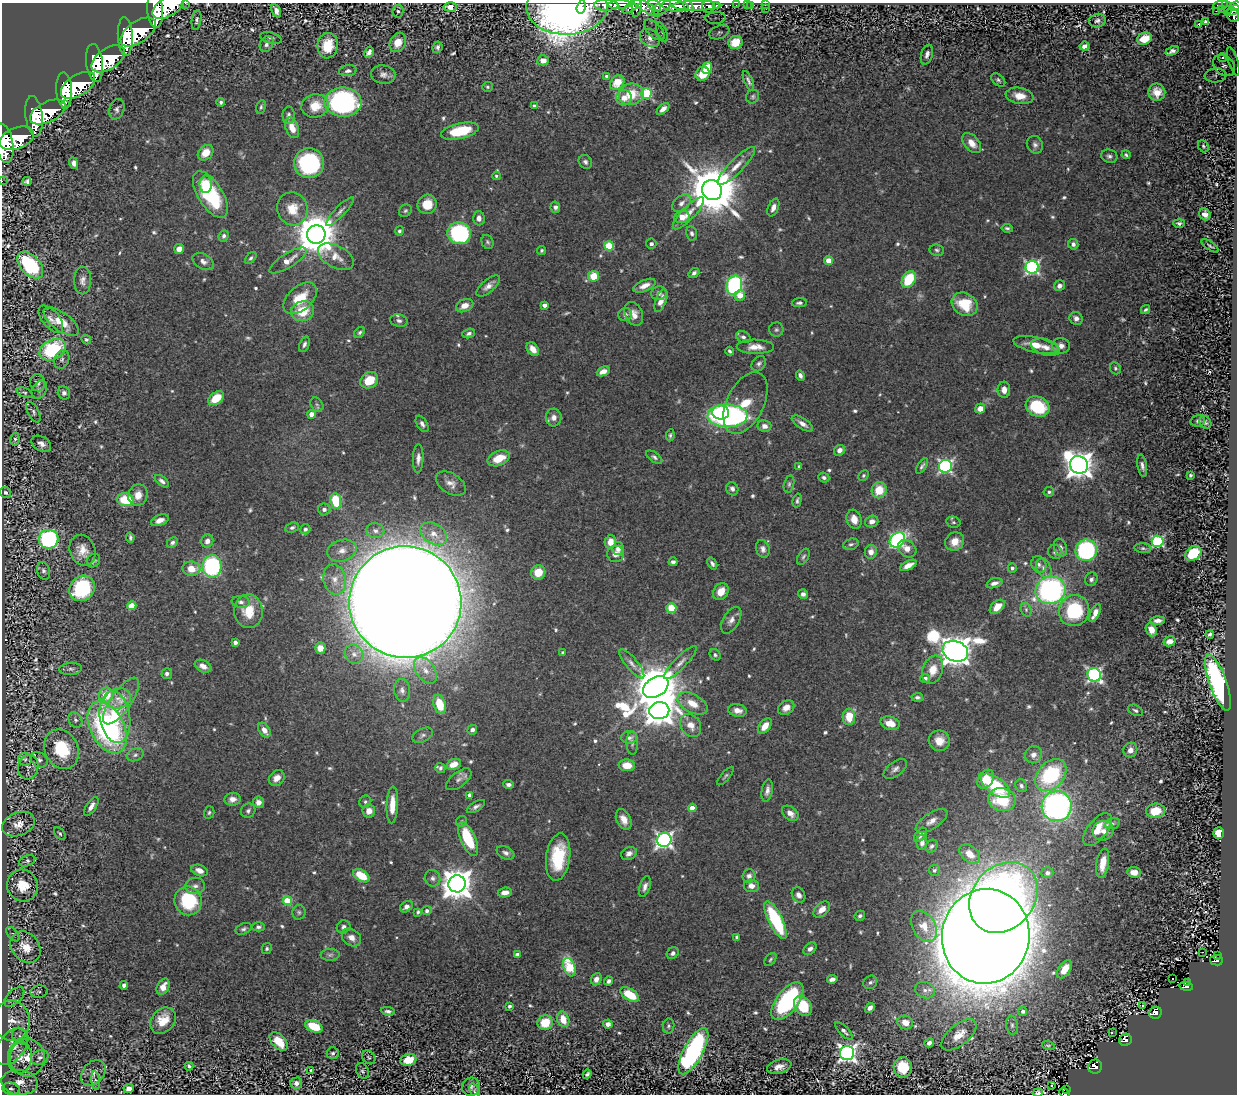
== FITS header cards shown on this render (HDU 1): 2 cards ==
NAXIS1  =                 1235
NAXIS2  =                 1092

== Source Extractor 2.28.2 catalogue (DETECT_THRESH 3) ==
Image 1235 x 1092 px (HDU 1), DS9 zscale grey, 1 PNG px = 1 image px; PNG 1239 x 1096 px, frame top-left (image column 1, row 1092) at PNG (2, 3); each listed source drawn as its Kron ellipse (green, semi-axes under 4 px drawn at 4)
Background 2.22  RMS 0.027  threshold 0.0818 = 3 sigma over >= 5 px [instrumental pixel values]
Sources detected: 698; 1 with non-positive FLUX_AUTO (blend fragments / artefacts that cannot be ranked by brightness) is neither listed nor drawn; of the other 697, the 500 brightest by FLUX_AUTO listed and drawn (197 fainter detections omitted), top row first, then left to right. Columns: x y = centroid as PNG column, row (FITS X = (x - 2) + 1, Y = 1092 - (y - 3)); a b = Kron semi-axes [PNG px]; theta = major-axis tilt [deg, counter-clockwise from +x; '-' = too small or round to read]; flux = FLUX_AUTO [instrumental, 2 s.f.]
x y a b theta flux
185 3 2 2 - 100
606 5 12 5 -1 3800
620 5 11 4 2 4200
736 5 3 2 - 28
747 5 3 2 - 25
750 5 4 3 - 18
765 5 2 2 - 23
1221 5 7 3 7 210
645 6 17 5 -34 2000
654 6 7 5 -34 840
675 6 13 5 -5 7300
688 6 6 4 -47 2300
696 6 25 5 0 3800
708 6 6 6 - 1000
716 6 3 3 - 530
1227 6 7 3 -65 530
1235 6 6 3 24 730
168 7 17 9 33 13000
450 7 6 4 -2 18
567 7 40 28 0 2100
581 7 7 4 74 360
631 7 10 4 33 1300
637 7 10 4 80 1600
662 7 10 6 38 2400
766 9 2 2 - 16
1222 9 2 2 - 14
155 10 17 8 -85 13000
276 11 7 4 -65 9
398 11 6 5 - 3.9
1216 11 2 2 - 8.8
1232 11 8 3 28 790
1233 15 7 6 - 1200
715 18 10 6 3 7.5
196 20 10 4 82 4.5
1097 21 8 6 16 6.7
1205 22 3 2 - 480
1199 24 3 3 - 58
654 30 13 6 -45 9.5
138 32 20 10 35 16000
662 32 11 4 -69 4.2
719 32 10 6 21 4.8
125 36 19 7 -87 12000
271 38 11 5 -16 5.4
650 38 11 8 -33 12
1144 39 7 6 - 37
398 42 10 7 61 26
736 42 7 6 - 39
267 44 8 6 64 8.1
328 46 13 10 81 42
1084 46 5 4 - 8
437 47 6 5 - 4.6
1172 51 7 3 27 7.1
369 52 6 4 61 7.6
927 54 10 5 73 7.7
1223 58 4 4 - 7
108 59 19 10 34 15000
543 60 6 5 - 16
1233 61 15 4 -73 7
95 63 19 8 -83 13000
1224 66 12 9 -41 14
707 68 6 5 - 31
348 71 9 5 8 6.2
702 74 7 6 - 22
383 75 12 9 -9 11
1216 75 11 7 4 7.3
607 76 3 3 - 3.8
998 80 8 5 -41 4.4
748 81 10 3 -67 4.8
617 83 8 6 45 11
78 85 19 10 32 13000
487 87 5 5 - 3.6
64 90 18 8 -87 11000
1157 92 9 8 - 21
646 93 5 5 - 130
631 94 12 10 16 28
1020 96 14 8 -9 27
753 97 7 6 - 3.9
624 98 8 7 - 15
221 102 4 4 - 4.6
343 102 18 14 1 330
65 104 2 2 - 7500
315 106 13 11 13 37
534 106 3 3 - 3.8
261 107 7 4 75 3.4
117 109 10 7 72 6.4
663 109 7 4 42 11
48 112 19 10 27 11000
289 115 9 6 89 6.4
34 116 20 8 -83 11000
292 128 11 6 -69 24
460 131 19 7 13 94
17 138 18 10 21 13000
4 143 20 9 -80 11000
972 143 12 7 -48 17
1035 145 9 7 -67 6.9
1203 146 6 5 - 3.2
206 153 9 6 44 29
1126 155 4 3 - 3.4
1109 156 8 6 -17 5.9
585 162 7 6 - 5.6
74 163 6 4 -71 8.6
309 163 15 15 - 200
736 166 25 7 46 23
496 176 4 4 - 3.3
2 181 2 2 - 16
27 181 4 4 - 4.6
206 184 8 6 90 20
712 190 10 9 - 12000
210 195 26 12 -58 160
681 203 11 7 40 9.9
427 204 10 9 - 33
555 207 5 5 - 6
773 208 9 5 67 11
292 209 17 15 -71 37
340 211 19 5 46 9.8
405 211 7 6 - 3.6
688 213 21 6 46 19
1205 214 6 5 - 10
682 217 8 6 11 21
479 218 7 6 - 9.2
1179 223 6 4 -1 4.5
1007 228 5 4 - 3.5
399 231 4 4 - 3.5
459 233 12 10 -16 230
692 233 7 5 -78 5.9
316 235 9 9 - 7100
224 236 6 5 - 4.7
487 242 7 6 - 3.8
651 244 5 5 - 4.1
1073 244 5 5 - 6
609 246 5 4 - 91
1210 246 10 3 -34 3.2
179 249 5 4 - 17
542 250 5 4 - 3.2
937 250 7 5 -9 4.2
336 257 19 11 -28 24
251 258 7 4 50 3.6
288 260 21 7 32 24
203 261 11 7 -30 9.3
829 261 4 4 - 27
30 265 16 9 -46 160
1032 267 6 6 - 390
694 273 6 4 39 5.8
594 276 5 5 - 42
909 279 9 6 59 70
83 280 14 8 90 11
734 285 10 7 70 330
488 286 14 6 40 12
645 286 12 5 23 14
1059 286 5 5 - 8.3
659 293 8 7 - 7.2
740 295 5 5 - 25
300 298 19 12 42 49
661 300 12 5 69 17
799 303 8 4 5 5.3
965 304 13 11 -31 61
544 305 4 4 - 7.6
465 306 9 6 24 18
1146 310 5 3 - 3.6
303 311 11 10 - 55
634 314 12 8 -66 15
625 315 7 6 - 7
1076 318 7 6 - 7.9
51 319 16 8 -50 13
399 321 8 6 -14 6.7
61 322 21 9 -36 39
776 330 7 7 - 4.5
360 332 6 4 46 4
469 333 6 4 20 5.2
743 337 7 5 -25 5.7
86 340 5 4 - 4.4
304 344 8 5 69 5.8
1036 345 23 7 -12 30
1061 346 9 7 -13 10
755 347 18 7 -1 19
1045 347 15 8 -16 15
533 349 8 5 -53 15
53 350 14 10 29 150
730 351 4 3 - 3.7
62 359 10 7 68 5.9
759 364 8 6 49 5.6
1115 368 6 5 - 3.5
603 371 7 4 24 14
800 375 5 4 - 6.7
369 380 9 7 33 45
38 383 8 7 - 6.2
39 390 9 7 61 6.1
1004 390 8 6 -87 12
25 393 8 4 -21 3.7
64 393 6 6 - 6.4
216 398 9 5 38 48
745 403 33 18 64 71
317 405 7 6 - 4
1038 406 12 9 -25 98
980 408 5 5 - 15
33 412 11 5 -63 4.7
721 412 8 7 - 92
312 414 4 4 - 20
728 416 20 11 -1 540
554 417 9 8 - 12
1198 421 7 5 15 4.6
1205 422 7 5 -56 4.7
422 424 9 5 -59 6.3
802 424 12 5 -33 12
764 426 7 6 - 10
670 435 6 4 82 3.6
15 439 6 4 80 4.1
41 444 10 7 -32 9.6
839 450 6 5 - 10
654 457 9 5 -35 4.9
418 458 14 5 87 10
499 458 12 7 22 36
1079 465 9 8 - 2400
922 466 9 4 56 4.6
945 466 6 6 - 400
1142 466 11 4 -80 7.9
799 467 4 3 - 3.4
863 475 6 5 - 3.3
1190 475 3 3 - 3.4
824 478 6 4 -24 6.4
162 481 8 4 -39 6.1
451 484 16 10 -32 14
789 484 8 5 75 4.2
732 489 7 6 - 6.5
879 490 8 7 - 42
5 492 6 5 - 4.8
1049 492 5 4 - 5.2
138 495 11 9 75 19
125 500 8 6 -9 62
797 500 7 3 75 3.8
336 501 8 5 -83 73
324 509 6 6 - 8.5
854 519 10 7 -73 19
160 520 9 5 21 12
872 521 6 5 - 9.2
953 522 7 5 -14 3.6
292 528 7 5 23 4.3
305 529 5 5 - 4.9
375 531 9 7 -6 8.6
434 534 14 10 -33 20
130 537 5 3 - 3.7
49 539 10 9 - 270
897 540 8 6 43 330
207 541 7 6 - 11
955 541 10 8 38 20
1157 541 6 5 - 230
172 542 6 4 46 5
610 542 7 5 77 21
851 544 8 5 17 4.3
1060 548 9 6 -69 8.5
1143 548 8 5 -6 3.8
618 549 6 6 - 11
763 549 9 6 -72 8.1
907 549 10 8 -39 16
82 550 16 12 -67 24
1086 550 11 10 - 240
342 551 15 10 15 19
871 552 7 6 - 14
1055 552 7 7 - 6.8
1193 553 9 6 37 93
616 554 8 8 - 13
803 557 9 5 60 4
94 560 7 6 - 4.1
673 562 4 3 - 5.6
712 564 6 4 -58 5.9
1039 564 8 7 - 6.9
908 565 9 4 27 16
212 566 11 9 90 220
1012 568 4 4 - 5.6
1044 568 10 7 -65 9.6
191 569 9 7 -6 27
43 571 9 6 -71 5.8
538 572 7 7 - 36
335 579 15 11 -78 21
1091 579 7 6 - 5.9
994 583 8 4 17 8.6
82 588 13 12 - 160
1050 590 15 13 20 450
721 592 9 7 56 27
803 594 5 5 - 7.7
241 602 9 6 -7 6.3
405 602 56 56 - 13000
132 606 4 4 - 40
997 607 9 5 42 25
671 608 5 5 - 88
1026 610 7 5 -71 4.3
248 611 17 14 -84 47
1074 611 16 15 - 120
1095 613 9 4 64 16
731 620 14 8 60 12
1158 620 7 4 1 8.7
1151 630 7 5 -66 17
1210 634 4 3 - 4.1
1169 641 6 5 - 13
235 642 4 4 - 5.9
320 648 6 5 - 17
955 651 13 10 -20 3800
563 653 4 3 - 3.5
354 654 10 9 - 12
715 655 6 5 - 3.8
680 663 22 6 46 14
632 664 18 6 -50 12
203 666 9 5 -26 11
71 669 11 6 4 6.1
425 670 15 9 -55 19
933 670 15 10 70 28
167 674 5 5 - 6.4
1094 675 7 6 - 450
925 678 5 4 - 6.6
1218 683 29 8 -70 470
656 687 14 9 34 9000
402 690 11 8 -82 8.9
106 695 7 7 - 45
917 697 6 4 4 4.8
118 698 13 10 14 21
121 701 27 10 54 31
692 703 16 9 -29 29
440 704 10 6 -72 49
786 708 9 6 34 14
737 710 9 6 -9 14
1136 710 8 5 -25 4.8
659 711 10 8 10 2900
115 717 26 15 -81 77
849 717 8 6 86 41
75 720 8 6 -57 5.4
890 723 10 6 -16 21
691 725 12 9 -56 20
765 726 9 5 51 21
107 727 28 17 -62 430
264 730 8 5 -56 13
472 730 5 4 - 6.8
423 735 11 6 28 6.8
629 738 8 6 1 8.6
939 741 10 10 - 23
632 743 11 6 -89 5.7
62 749 20 16 -65 84
1130 750 7 7 - 12
135 755 8 6 19 5.4
1033 755 9 8 - 13
25 759 7 6 - 4.6
39 760 9 7 -30 6.8
454 764 7 5 21 22
627 765 8 6 -3 30
28 767 12 10 80 9.4
440 768 5 5 - 4.1
895 769 13 7 35 8.9
1051 775 18 13 47 180
725 776 12 3 49 3.5
277 778 8 7 - 16
459 779 15 7 38 11
986 779 10 7 54 24
509 784 5 4 - 5.8
995 786 17 8 -36 110
1021 786 7 5 -62 5.5
767 791 11 5 80 8.9
470 795 4 4 - 14
232 799 8 6 7 12
1002 799 14 11 -15 77
258 802 5 5 - 11
365 802 6 5 - 4
392 805 18 5 88 26
91 806 11 5 57 11
1057 806 15 15 - 620
476 807 10 4 31 6.5
692 808 4 4 - 18
248 811 7 6 - 5.6
369 811 7 6 - 15
1156 811 9 7 5 30
209 812 6 5 - 3.6
790 813 9 6 -37 13
624 819 11 7 -63 16
462 821 6 5 - 3.7
931 821 18 8 33 15
18 824 17 11 22 20
1112 824 7 5 17 3.9
1097 829 19 9 52 36
1103 831 11 9 20 17
1219 833 6 5 - 25
60 834 7 5 -50 3.6
921 835 8 5 54 9.2
468 839 18 7 -66 88
664 840 7 7 - 640
922 842 8 5 90 9.7
932 846 7 5 52 4.9
506 853 9 6 -26 7.7
629 853 8 6 26 8.1
970 854 12 8 -41 25
558 857 24 12 82 92
27 861 8 5 19 3.9
1103 863 15 6 80 30
199 870 8 5 -20 13
934 870 6 5 - 3.8
1134 872 7 5 -6 19
1047 873 6 5 - 8
361 876 9 5 -33 55
749 876 7 6 - 7.7
433 878 8 7 - 7.2
457 884 8 8 - 3400
23 886 16 15 - 41
195 886 10 8 7 9.6
751 886 8 6 -5 14
645 887 11 5 72 8.6
505 892 7 5 6 13
799 895 8 6 -59 9
1003 897 39 31 50 990
188 901 14 13 - 120
287 901 4 4 - 69
406 907 7 5 33 9.3
822 910 10 6 44 17
427 911 4 4 - 6.8
299 912 7 6 - 4.5
418 912 4 3 - 3.3
860 916 5 5 - 4.8
775 920 20 7 -63 150
924 926 17 11 -60 27
258 927 6 4 1 4.7
343 927 7 6 - 6.5
243 929 8 5 22 4.6
13 934 8 5 -50 3.8
986 936 47 44 80 14000
737 937 4 3 - 4.2
351 938 10 8 -35 14
25 947 17 13 -49 32
267 949 6 5 - 3.5
810 949 7 5 43 6.7
1203 952 3 2 - 6.8
673 953 6 5 - 5.9
330 955 9 6 1 5
517 955 4 4 - 11
1218 955 3 2 - 25
770 959 7 5 52 3.6
1216 960 6 5 - 260
569 967 9 5 -70 120
1065 969 10 6 55 24
596 979 6 5 - 11
832 979 5 4 - 9
1173 979 3 2 - 9.6
609 981 4 3 - 5.2
870 982 7 6 - 5.6
1187 982 3 2 - 29
124 985 4 4 - 5.6
1186 986 7 4 -8 260
163 987 8 6 63 16
925 990 10 8 -23 11
39 992 8 6 11 3.6
630 995 10 5 -32 54
14 997 12 6 45 6.8
787 1001 22 11 52 260
509 1006 4 3 - 5.4
803 1006 11 8 -58 75
1142 1006 3 2 - 7.9
870 1008 5 4 - 8
388 1011 7 4 -7 5.6
1023 1011 4 4 - 5.7
1155 1013 6 6 - 260
563 1019 8 6 -71 33
12 1021 20 18 -83 36
163 1021 14 11 49 39
545 1023 8 7 - 49
905 1023 8 6 -19 18
608 1024 5 4 - 7.7
1012 1025 9 6 -83 6.3
314 1026 9 5 -22 61
669 1026 7 5 81 4.1
844 1031 11 4 -46 6.8
1112 1033 3 2 - 8.8
959 1035 21 10 40 28
20 1036 9 7 -37 7.7
1125 1040 6 6 - 250
279 1042 11 6 -46 36
929 1043 5 4 - 8.8
12 1046 21 13 54 39
1048 1046 6 4 -14 3.4
693 1051 26 9 61 460
333 1053 6 6 - 4.5
847 1053 7 7 - 820
20 1057 16 12 87 32
40 1057 9 7 26 8.7
369 1057 7 6 - 3.7
27 1058 18 17 - 44
408 1060 8 6 17 38
189 1066 4 3 - 4.5
779 1067 12 7 15 14
903 1067 10 9 - 46
1095 1067 7 7 - 280
311 1070 3 3 - 3.2
362 1071 8 6 -63 3.6
93 1073 14 10 48 13
587 1074 4 3 - 4.3
96 1081 9 3 -84 3.6
20 1082 18 12 -5 27
296 1083 6 5 - 8.8
1052 1086 3 2 - 4.8
471 1087 9 9 - 8
11 1089 8 6 -7 5.8
129 1089 5 4 - 9.9
1066 1089 3 2 - 29
475 1091 8 4 -71 3.7
1038 1093 5 3 - 4.9
1064 1093 5 3 - 100
At the frame edge (FLAGS 8, measured only in part): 14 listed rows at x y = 185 3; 606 5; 620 5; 1235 6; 168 7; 567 7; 581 7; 155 10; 196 20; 4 143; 2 181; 30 265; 1038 1093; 1064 1093
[197 fainter detections neither listed nor drawn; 1 non-positive-flux detection neither listed nor drawn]